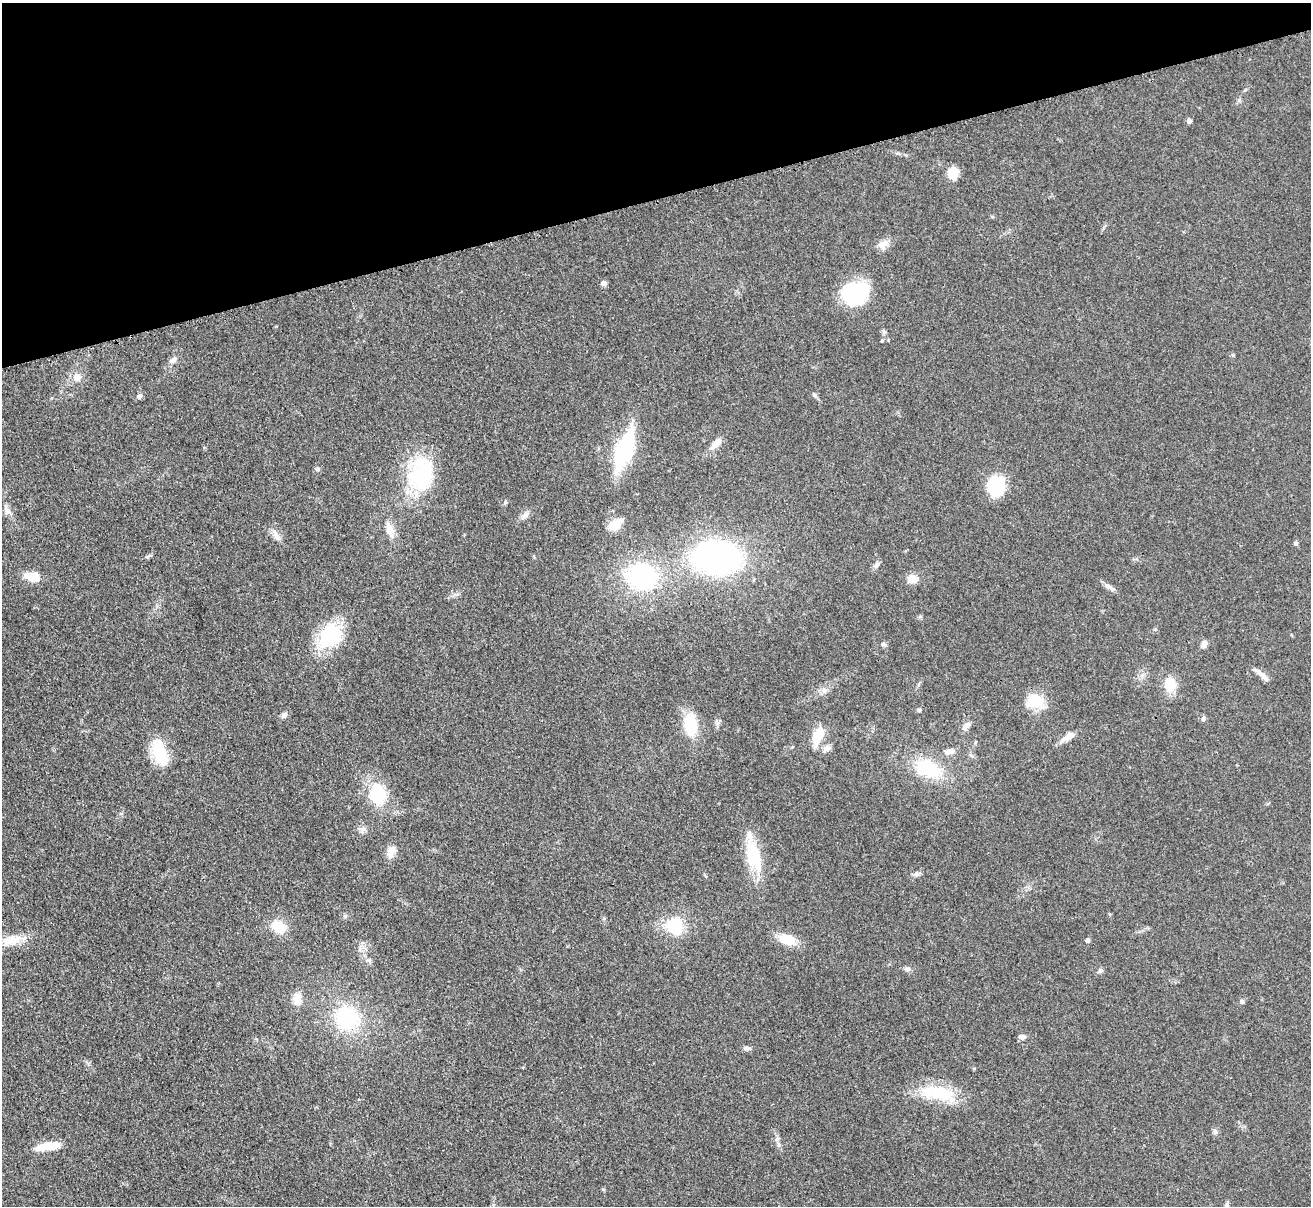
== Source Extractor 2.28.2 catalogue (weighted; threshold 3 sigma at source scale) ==
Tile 3 of 4 x 4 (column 3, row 1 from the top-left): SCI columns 2632-3940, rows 3891-5094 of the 5263 x 5247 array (HDU 1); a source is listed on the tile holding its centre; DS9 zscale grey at full resolution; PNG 1313 x 1208 px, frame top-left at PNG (2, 3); no overlay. Shown black and unused: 16% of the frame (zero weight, under 3 of 4 exposures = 2% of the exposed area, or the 3 px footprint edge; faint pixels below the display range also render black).
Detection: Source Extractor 2.28.2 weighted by HDU 2 'WHT'; one run over the whole footprint, this tile lists its part. Background 0.0543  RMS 0.0056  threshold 0.0253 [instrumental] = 3 sigma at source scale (4.5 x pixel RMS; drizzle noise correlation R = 1.50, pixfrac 1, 0.05/0.05 arcsec/px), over >= 5 px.
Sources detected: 72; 1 inside a brighter object's white glare — not listed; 1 inside a brighter listed object's ellipse — not listed separately; the other 70 listed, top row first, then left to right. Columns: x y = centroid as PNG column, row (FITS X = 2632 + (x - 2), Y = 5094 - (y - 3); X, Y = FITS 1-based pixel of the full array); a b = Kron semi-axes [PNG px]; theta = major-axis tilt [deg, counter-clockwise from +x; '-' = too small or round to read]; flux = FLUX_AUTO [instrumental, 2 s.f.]
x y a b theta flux
1189 121 6 6 - 1.4
953 173 11 9 85 12
883 244 15 12 39 4.5
603 283 8 7 - 1.8
855 293 26 21 8 50
884 332 8 4 -58 1.1
882 341 3 3 - 1
173 360 11 7 36 2.9
77 377 12 10 59 4.6
814 395 7 5 -42 1.2
139 396 9 6 22 1.7
716 444 19 8 42 5.1
625 449 31 12 70 74
318 469 5 5 - 1.3
421 474 45 31 76 47
995 486 17 15 84 32
7 510 16 7 -65 3.1
525 515 14 7 39 2.9
615 525 15 10 36 9.3
389 530 18 9 -75 6.3
275 534 16 6 -66 3.3
1296 543 5 5 - 1
148 556 9 4 36 1.1
717 557 35 23 -4 220
877 565 10 6 59 1.8
642 576 28 24 -16 71
32 577 16 9 -11 11
913 579 9 7 -18 8.3
1110 588 17 5 -34 2.7
330 636 32 22 49 36
884 644 6 5 - 1.6
1204 644 9 6 86 2.4
1263 676 21 6 -44 3.7
919 684 6 4 71 0.84
1170 685 18 14 -84 10
824 690 8 7 - 2.2
1034 701 20 15 8 15
919 710 5 5 - 0.86
284 715 8 7 - 2
1204 718 6 6 - 1.3
690 725 16 10 -81 29
966 726 14 7 51 3.1
818 735 19 9 67 15
1068 737 19 7 32 5.3
826 748 10 8 25 2.9
160 752 32 14 -73 24
949 752 13 8 8 3.5
929 769 35 20 -24 29
378 792 28 20 59 20
391 852 16 9 70 4.7
756 858 45 17 -66 23
916 874 8 6 14 1.6
278 926 10 8 -39 21
675 926 15 14 - 25
787 939 22 12 -15 11
11 940 33 13 16 13
1088 940 4 4 - 1.9
369 960 8 6 10 1.5
907 969 9 6 -4 1.6
1100 971 6 6 - 1.4
297 998 14 10 90 6.8
1242 1001 6 6 - 1.3
348 1018 23 20 -17 50
1022 1037 8 5 2 2.4
746 1048 9 6 4 1.7
938 1093 51 17 -10 27
1215 1131 8 5 -63 1.4
777 1139 6 6 - 1.4
48 1146 25 8 10 14
1226 1205 8 5 84 1.3
Isophote crosses this tile's border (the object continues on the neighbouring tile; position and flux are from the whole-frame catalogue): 1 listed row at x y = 11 940
Unlisted compact peaks at least as high as the median listed source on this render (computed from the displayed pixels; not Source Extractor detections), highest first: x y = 505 502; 345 916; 603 1189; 1233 355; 717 723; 1155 629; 604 918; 898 153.